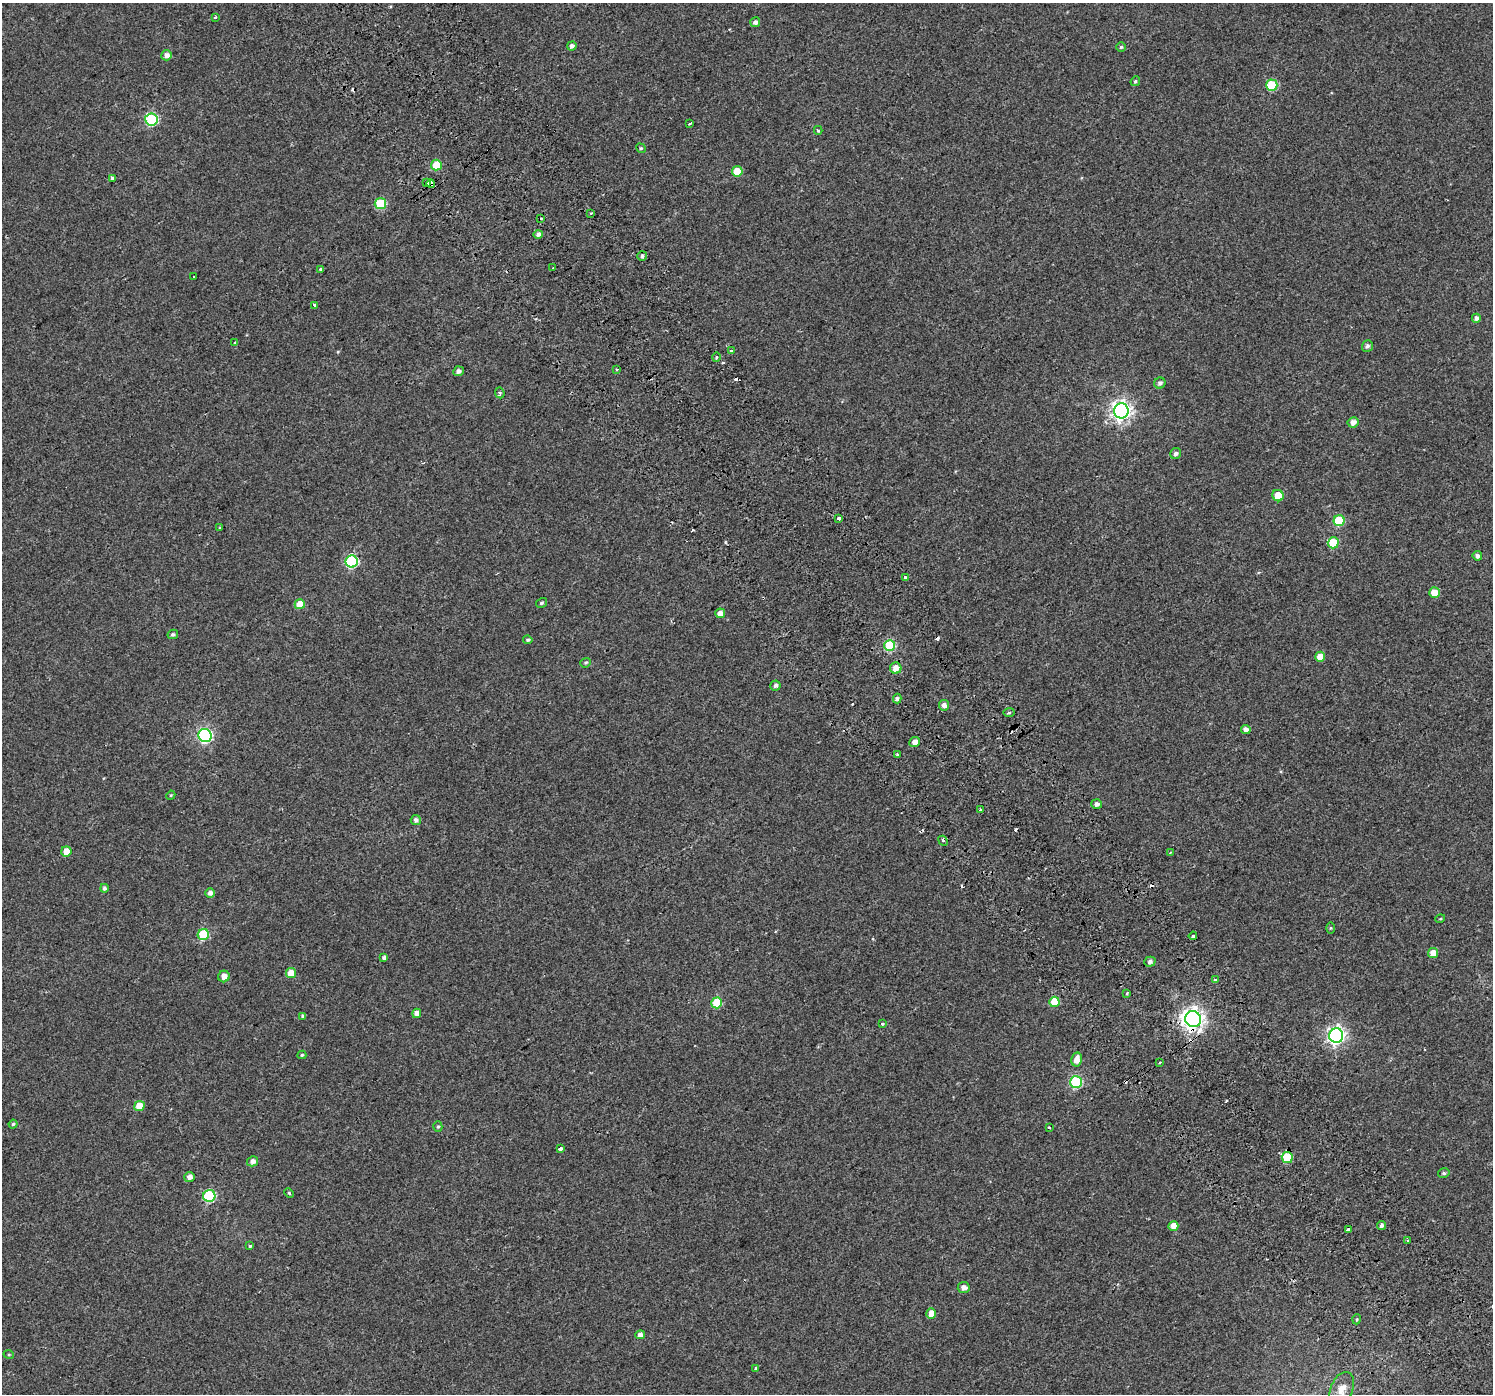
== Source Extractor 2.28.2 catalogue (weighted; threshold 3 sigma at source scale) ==
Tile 6 of 4 x 4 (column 2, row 2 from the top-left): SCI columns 1545-3035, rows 3019-4410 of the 6064 x 5973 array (HDU 1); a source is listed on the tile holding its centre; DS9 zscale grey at full resolution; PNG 1495 x 1396 px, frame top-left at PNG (2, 3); each listed source drawn as its Kron ellipse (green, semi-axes under 4 px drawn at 4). Shown black and unused: <1% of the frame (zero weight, under 2 of 3 exposures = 3% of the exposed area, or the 3 px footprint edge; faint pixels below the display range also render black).
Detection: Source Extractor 2.28.2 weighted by HDU 2 'WHT'; one run over the whole footprint, this tile lists its part. Background 0.00307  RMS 0.0036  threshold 0.016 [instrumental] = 3 sigma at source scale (4.5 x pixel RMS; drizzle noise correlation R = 1.50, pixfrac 1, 0.0396/0.0396 arcsec/px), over >= 5 px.
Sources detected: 129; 12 cosmic-ray / hot-pixel residue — neither listed nor drawn; the other 117 listed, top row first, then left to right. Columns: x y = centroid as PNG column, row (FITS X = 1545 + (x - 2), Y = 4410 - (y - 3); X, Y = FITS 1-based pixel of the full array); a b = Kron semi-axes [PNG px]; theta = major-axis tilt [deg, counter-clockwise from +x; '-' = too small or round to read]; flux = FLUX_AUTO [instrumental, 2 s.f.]
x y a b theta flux
215 17 4 3 - 1.2
755 22 5 5 - 1.1
572 46 5 4 - 1.3
1121 47 5 4 - 0.51
166 55 5 5 - 2
1135 81 5 4 - 0.49
1272 85 5 5 - 19
151 119 6 6 - 33
690 123 4 3 - 2.1
818 130 4 4 - 0.54
641 148 5 4 - 0.47
436 165 5 5 - 9.4
737 171 5 5 - 7.2
112 179 3 3 - 3.2
426 183 3 3 - 1.5
431 184 4 3 - 4.3
380 204 5 5 - 17
591 213 3 2 - 0.34
541 218 3 3 - 0.54
538 234 5 4 - 1.4
642 256 5 4 - 0.72
553 268 2 2 - 0.28
321 270 4 3 - 2.6
194 277 3 3 - 0.97
315 305 3 3 - 1.7
1476 318 4 4 - 1.2
235 343 4 3 - 0.48
1367 346 6 5 - 0.96
731 351 3 3 - 1.4
716 357 5 3 - 0.38
617 369 3 2 - 0.4
458 371 5 5 - 1.2
1160 383 6 5 - 1.1
500 393 5 4 - 0.61
1121 411 7 7 - 180
1353 422 5 5 - 2.1
1176 454 6 5 - 0.99
1278 496 6 5 - 5.9
839 518 3 3 - 10
1339 521 5 5 - 17
220 528 3 3 - 2
1333 543 5 5 - 12
1477 556 5 4 - 1.2
352 561 6 6 - 41
906 578 4 3 - 1.9
1434 593 5 5 - 4.8
541 603 6 4 31 0.54
300 604 5 5 - 7.2
720 613 5 4 - 1.9
173 634 5 4 - 0.71
528 640 5 4 - 0.51
890 645 5 5 - 25
1320 657 5 5 - 4.6
586 663 5 4 - 0.53
896 668 5 5 - 3.7
775 685 5 5 - 0.97
897 699 5 4 - 0.76
944 705 5 5 - 1.8
1009 712 5 3 - 0.49
1246 729 5 4 - 1.4
205 735 7 6 - 61
915 742 5 4 - 2
897 754 3 2 - 0.39
171 795 5 3 - 0.34
1097 804 5 5 - 1.4
980 810 3 3 - 2.1
416 820 5 5 - 1.1
943 841 5 3 - 0.6
66 851 5 5 - 4
1171 852 4 3 - 0.43
104 888 4 4 - 0.73
210 893 5 4 - 1.3
1440 919 5 3 - 0.34
1330 928 6 4 90 0.39
203 935 5 5 - 22
1193 936 4 3 - 0.89
1433 953 5 5 - 3.5
384 958 4 4 - 1
1150 962 5 5 - 1
291 973 5 5 - 5
224 976 6 5 - 2.7
1215 979 3 3 - 0.71
1127 993 4 3 - 0.35
1054 1002 5 5 - 7.7
717 1003 5 5 - 13
417 1013 5 4 - 2
303 1016 4 3 - 0.77
1193 1019 8 8 - 220
882 1024 3 3 - 1.1
1336 1036 7 7 - 130
302 1055 4 4 - 0.46
1077 1060 7 5 78 3.1
1160 1062 3 2 - 0.57
1076 1082 6 6 - 36
139 1106 5 5 - 6.1
13 1124 4 4 - 0.47
438 1127 5 4 - 0.59
1049 1128 3 3 - 1.6
560 1149 4 3 - 3.2
1287 1157 5 5 - 14
253 1161 5 5 - 1.5
1444 1173 6 4 13 0.59
189 1177 5 5 - 1.7
289 1193 5 3 - 0.43
209 1196 6 6 - 39
1381 1225 4 4 - 0.88
1173 1226 5 5 - 3.3
1348 1230 3 3 - 6.6
1408 1240 4 3 - 0.52
250 1246 3 3 - 1.4
964 1287 6 5 - 2
931 1313 5 4 - 3.9
1357 1319 5 3 - 0.34
640 1335 5 4 - 1.9
9 1355 5 3 - 0.33
756 1369 3 3 - 0.94
1342 1389 18 11 67 3.2
Overlapping masked pixels (flux is a lower limit): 4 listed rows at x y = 431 184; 896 668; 1193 1019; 1287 1157